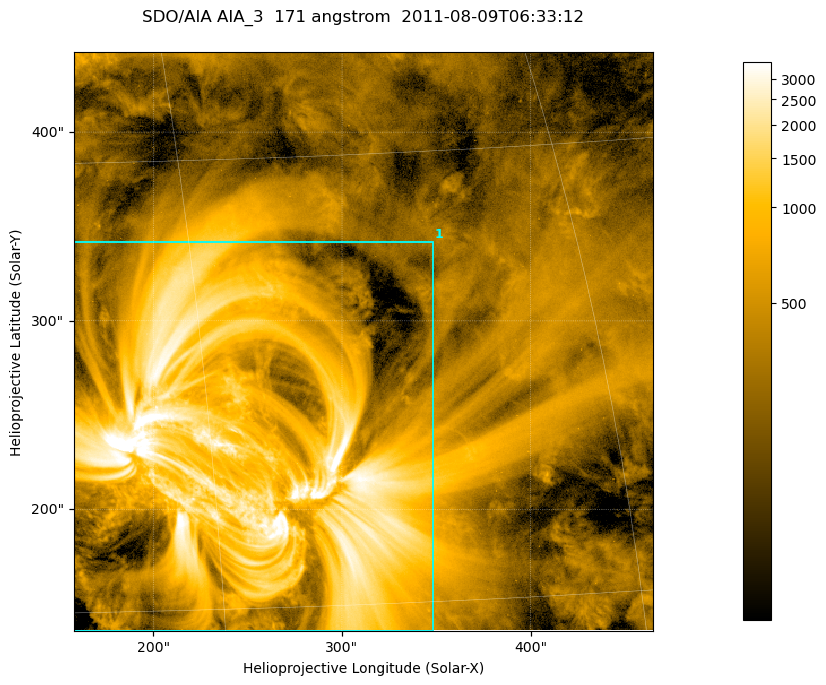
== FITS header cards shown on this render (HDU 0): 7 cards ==
TELESCOP= 'SDO/AIA '
INSTRUME= 'AIA_3   '
WAVELNTH=                  171
WAVEUNIT= 'angstrom'
DATE-OBS= '2011-08-09T06:33:12.34'
CTYPE1  = 'HPLN-TAN'
CTYPE2  = 'HPLT-TAN'

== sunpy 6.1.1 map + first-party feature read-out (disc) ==
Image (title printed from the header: SDO/AIA AIA_3  171 angstrom  2011-08-09T06:33:12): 512 x 512 px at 0.599 arcsec/px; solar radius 946 arcsec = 1578 px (partial field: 3.3% of the solar disc is inside the frame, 100% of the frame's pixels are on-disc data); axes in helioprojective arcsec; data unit not stated in the header (colour bar unlabelled)
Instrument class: DISC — disc imager (sunpy class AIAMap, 171 A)
Bright regions (active regions / flare kernels): reference = the on-disc median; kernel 5 px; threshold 5 sigma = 971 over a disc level ~361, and >= 1.15x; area >= 262 px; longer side >= 6 px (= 3.6 arcsec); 1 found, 1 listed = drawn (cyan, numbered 1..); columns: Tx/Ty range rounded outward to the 2 arcsec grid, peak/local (2 s.f.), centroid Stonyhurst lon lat
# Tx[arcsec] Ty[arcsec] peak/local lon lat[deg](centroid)
1 158..350 136..342 19 +16 +20